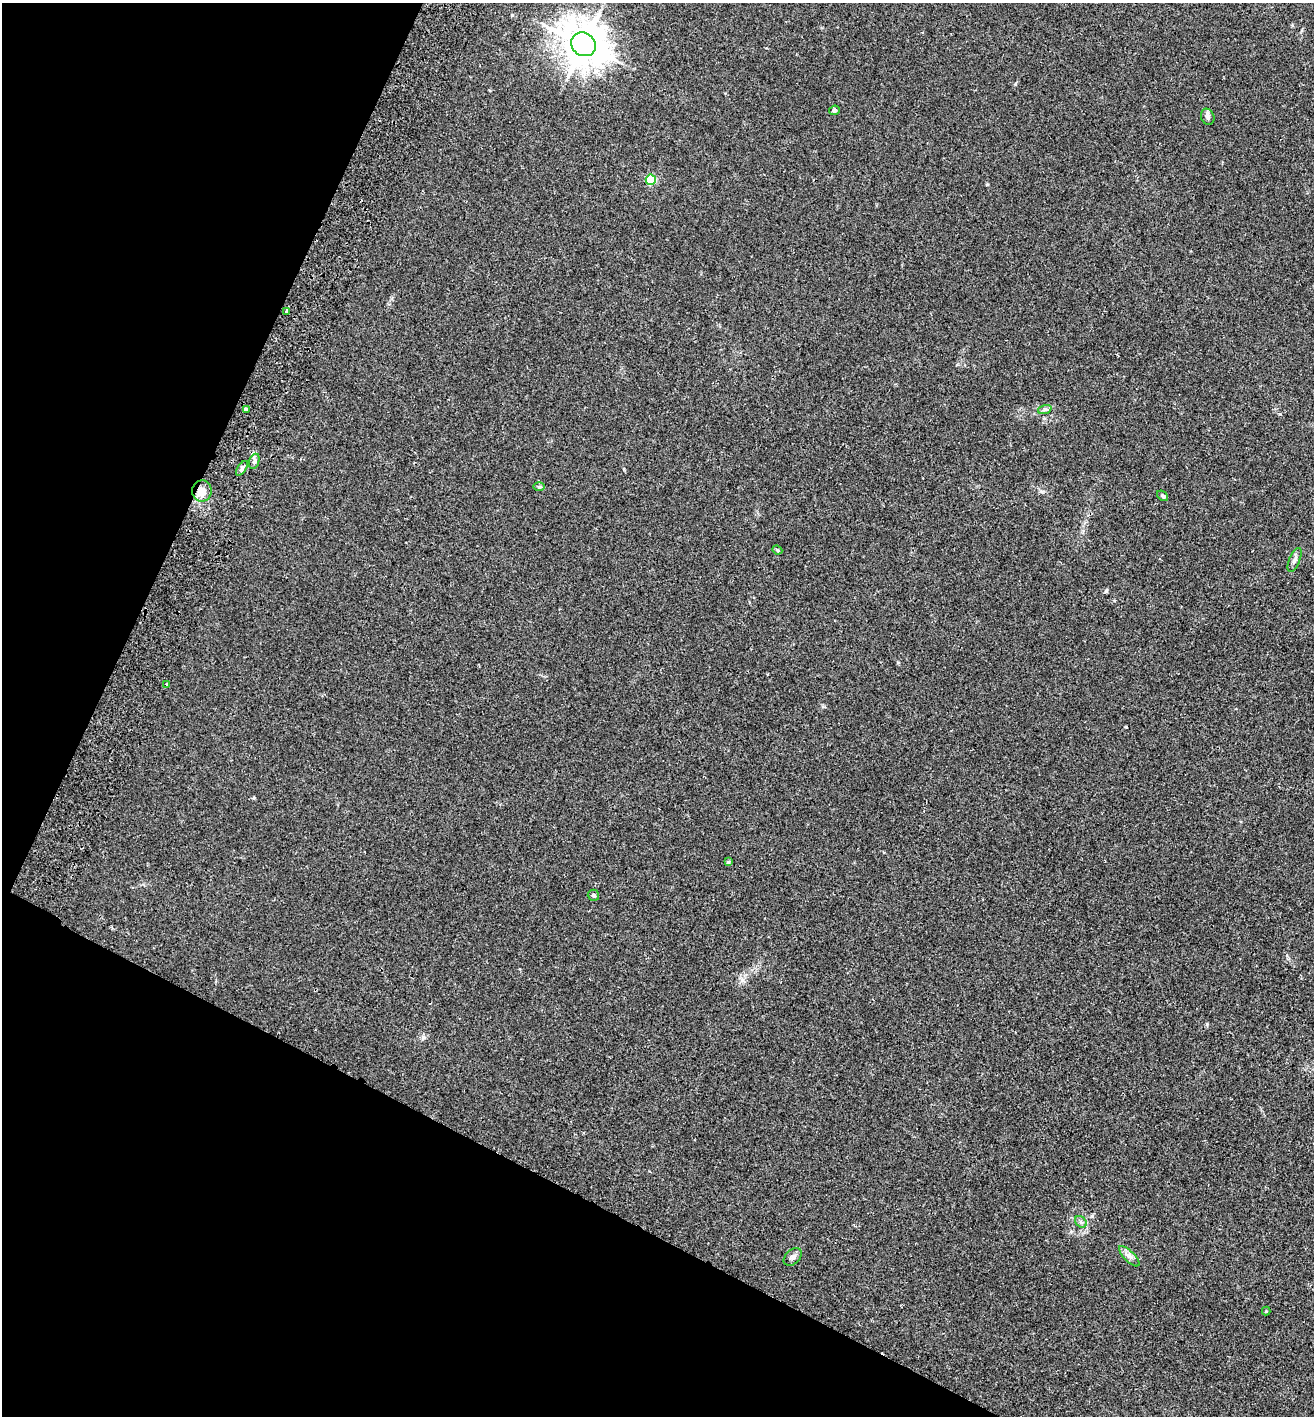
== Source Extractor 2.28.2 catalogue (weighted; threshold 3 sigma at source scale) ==
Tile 9 of 4 x 4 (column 1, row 3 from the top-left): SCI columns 197-1508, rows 1443-2856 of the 5774 x 5714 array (HDU 1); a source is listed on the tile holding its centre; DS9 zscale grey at full resolution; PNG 1316 x 1418 px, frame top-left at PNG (2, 3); each listed source drawn as its Kron ellipse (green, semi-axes under 4 px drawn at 4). Shown black and unused: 24% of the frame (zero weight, under 2 of 3 exposures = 3% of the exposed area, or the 3 px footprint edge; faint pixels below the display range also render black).
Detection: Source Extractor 2.28.2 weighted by HDU 2 'WHT'; one run over the whole footprint, this tile lists its part. Background 0.0195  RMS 0.0065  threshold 0.0293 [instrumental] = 3 sigma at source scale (4.5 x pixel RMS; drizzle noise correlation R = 1.50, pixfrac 1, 0.05/0.05 arcsec/px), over >= 5 px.
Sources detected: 21; all 21 listed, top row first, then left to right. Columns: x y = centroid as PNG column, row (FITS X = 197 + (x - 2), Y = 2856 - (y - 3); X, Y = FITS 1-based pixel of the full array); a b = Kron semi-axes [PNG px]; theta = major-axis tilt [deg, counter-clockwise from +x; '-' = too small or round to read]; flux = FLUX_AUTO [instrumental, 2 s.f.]
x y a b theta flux
583 44 13 11 -36 1900
834 110 5 4 - 1.4
1208 117 8 6 -68 1.9
651 180 5 5 - 42
287 311 4 3 - 7
246 409 4 3 - 2.4
1045 409 7 4 19 1.2
254 461 8 5 71 1.6
242 468 8 4 55 1.4
539 487 6 4 0 0.84
202 491 10 10 - 6.4
1162 496 6 4 -41 0.96
777 550 5 4 - 1.1
1295 560 13 5 67 2.2
167 684 3 3 - 1.3
728 862 3 3 - 2.2
593 895 6 5 - 1.5
1081 1222 6 5 - 1.3
1129 1256 13 5 -45 2.7
793 1257 10 7 44 2.1
1266 1311 4 4 - 0.56
Overlapping masked pixels (flux is a lower limit): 1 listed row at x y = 202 491